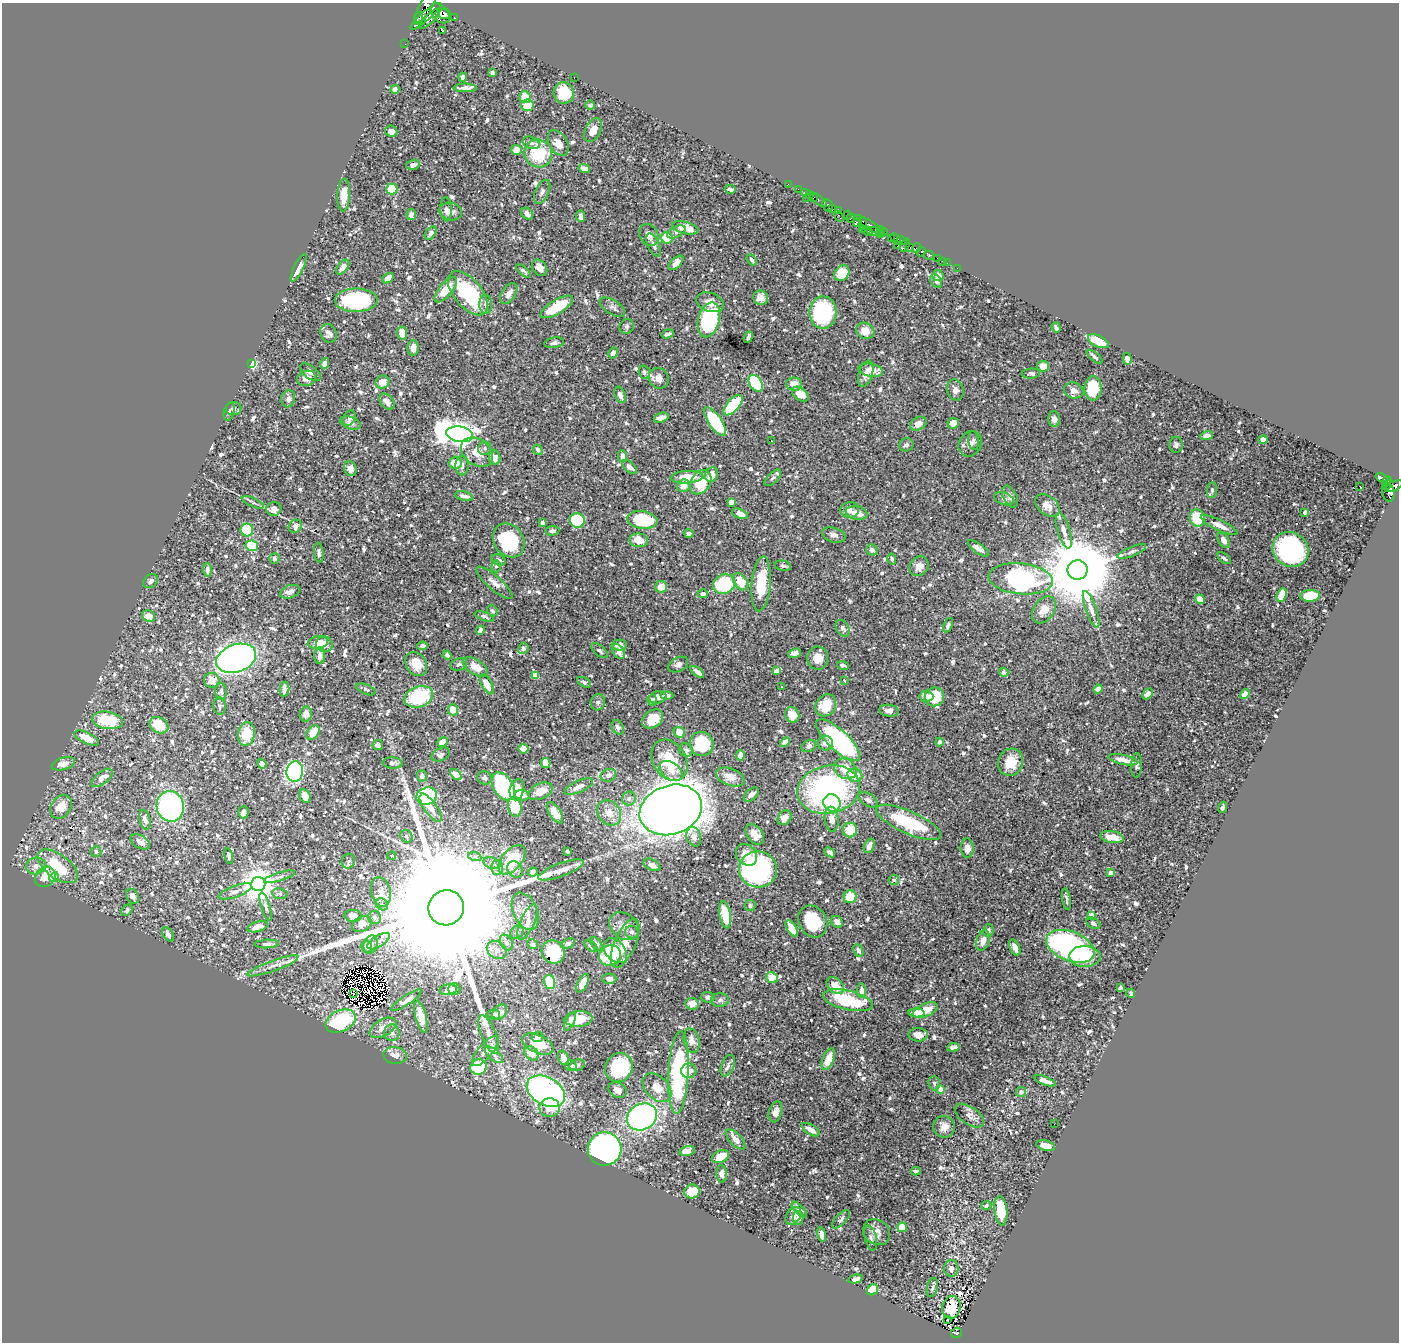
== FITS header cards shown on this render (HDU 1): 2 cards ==
NAXIS1  =                 1397
NAXIS2  =                 1340

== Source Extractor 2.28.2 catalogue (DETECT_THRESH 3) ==
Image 1397 x 1340 px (HDU 1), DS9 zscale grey, 1 PNG px = 1 image px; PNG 1401 x 1344 px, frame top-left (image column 1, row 1340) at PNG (2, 3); each listed source drawn as its Kron ellipse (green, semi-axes under 4 px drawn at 4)
Background 0.303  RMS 0.0068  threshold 0.0203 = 3 sigma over >= 5 px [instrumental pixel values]
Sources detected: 999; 11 with non-positive FLUX_AUTO (blend fragments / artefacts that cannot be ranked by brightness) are neither listed nor drawn; of the other 988, the 500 brightest by FLUX_AUTO listed and drawn (488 fainter detections omitted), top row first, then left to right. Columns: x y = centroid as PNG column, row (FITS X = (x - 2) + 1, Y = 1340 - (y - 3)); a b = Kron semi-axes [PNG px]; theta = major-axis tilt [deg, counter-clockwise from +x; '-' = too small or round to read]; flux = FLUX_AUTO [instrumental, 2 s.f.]
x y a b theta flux
425 7 19 6 62 2100
440 13 11 7 -51 4600
445 14 6 5 - 1900
425 16 20 5 41 2000
419 17 5 3 - 440
454 18 3 3 - 100
429 19 13 4 45 1400
442 31 3 2 - 1.4
405 44 2 2 - 4.9
492 73 4 3 - 1.4
463 77 4 4 - 2
574 77 2 2 - 1.5
465 88 11 3 -1 2.3
395 89 4 4 - 2.1
564 93 11 10 - 13
525 97 6 6 - 7.6
527 105 6 6 - 7.5
590 105 5 4 - 1
593 130 13 7 62 4
391 131 6 5 - 2.4
531 143 9 6 -19 1.5
558 143 14 9 -59 4.5
517 150 5 5 - 6.8
538 153 14 13 - 23
413 165 7 5 16 1.7
584 169 6 4 -15 3.9
788 184 2 2 - 5.2
392 189 6 5 - 13
730 189 5 3 - 1.2
798 189 2 2 - 5.4
542 192 13 6 64 1.8
804 192 2 2 - 6.3
344 195 16 6 87 5.8
809 195 4 2 - 20
813 197 4 2 - 21
806 198 2 2 - 51
818 200 10 4 -38 45
828 205 6 5 - 380
446 209 12 6 -86 1.7
833 209 3 3 - 290
838 210 3 3 - 240
451 211 11 8 -11 2.7
527 214 7 5 -43 2
411 215 5 4 - 1.7
848 215 4 3 - 15
581 216 5 4 - 2.4
839 216 6 2 -56 17
851 218 4 3 - 150
857 222 4 3 - 190
863 223 6 2 -89 170
870 225 17 4 -33 400
685 228 13 6 -14 9.2
862 229 2 2 - 8.3
868 231 5 3 - 140
874 231 7 3 -16 21
882 231 5 3 - 270
676 232 10 5 29 1.5
431 233 7 5 54 1.9
649 235 11 9 -59 3.8
880 235 4 3 - 230
667 238 6 5 - 14
891 238 2 2 - 69
896 239 6 3 -57 190
901 240 5 2 - 17
654 245 12 5 -65 2.2
905 245 7 4 69 30
897 246 3 2 - 17
910 248 3 2 - 25
917 248 5 3 - 22
921 252 5 3 - 640
929 255 5 3 - 89
938 259 3 2 - 12
752 260 6 3 -51 1.2
942 261 2 2 - 4
676 263 9 5 44 3.5
947 263 2 2 - 5.4
343 267 9 5 53 2.4
299 268 15 4 64 3.5
540 268 9 6 -52 3.3
957 268 2 2 - 2.7
523 271 9 3 -42 1.2
842 273 8 7 - 12
938 276 6 5 - 3
388 278 6 4 38 4.1
936 281 7 5 -57 1.1
446 290 15 6 50 11
468 293 26 14 -50 38
509 294 11 6 56 3.2
761 298 7 7 - 3.1
356 300 21 11 0 56
710 302 14 9 -20 4.8
486 304 9 6 -90 1.8
557 307 18 7 31 20
612 307 14 7 -33 1.9
823 312 16 13 -90 45
709 320 18 10 75 48
627 326 8 7 - 1.2
1056 328 5 4 - 1.2
865 331 9 8 - 6.1
328 333 10 8 -62 2
402 333 6 5 - 5.2
668 334 6 3 17 1.4
748 337 6 3 67 1.4
1098 341 11 5 -25 8.7
554 343 10 5 9 1.4
413 348 8 5 89 3.4
613 353 5 4 - 2.4
1094 357 10 3 -39 1.1
1127 359 6 4 -81 1.6
325 363 5 4 - 2.4
252 364 4 4 - 35
1043 366 6 5 - 3.3
871 370 12 6 -11 4.8
310 372 12 6 -37 1.9
644 372 7 5 -72 1.1
866 374 13 7 73 3.4
1031 374 9 5 4 1.4
306 378 9 7 17 2.8
659 378 11 9 -58 3.7
383 382 7 6 - 4.7
756 383 9 6 -57 27
794 384 8 6 -6 5.2
1093 388 12 8 90 17
955 390 10 8 -75 2.6
1074 390 10 8 -16 3.1
800 394 9 6 -37 6.4
620 395 9 5 -67 2.5
288 399 8 7 - 1.9
387 402 9 6 -48 3.2
733 405 12 6 49 32
233 408 8 6 5 1.4
229 411 9 5 75 1.1
349 418 8 6 62 1.5
661 418 7 4 19 3.4
1054 419 7 6 - 2.1
715 421 17 6 -55 30
350 423 11 6 -20 2.5
953 423 6 5 - 4.3
918 424 9 6 28 4.1
460 434 13 7 -10 590
1207 436 6 4 17 2.1
974 440 9 5 -83 1.2
1263 440 5 4 - 2.6
771 441 3 2 - 1.1
970 444 13 11 60 2.7
906 445 7 6 - 1.6
1176 445 8 7 - 1.5
485 448 7 6 - 1.1
538 450 5 4 - 1.5
477 452 17 13 -36 7.3
622 456 6 4 -87 2.9
495 457 8 5 -84 4.2
455 463 6 6 - 6.8
462 465 10 6 88 1.5
630 467 9 5 -40 2.8
350 469 7 6 - 3.5
712 475 7 6 - 4.9
687 477 16 6 4 10
773 478 10 5 44 1.2
1382 478 7 3 -23 97
1387 480 4 4 - 120
701 482 13 9 58 17
1387 485 5 2 - 61
684 486 7 6 - 4
1360 486 3 2 - 170
1394 486 9 4 25 640
1212 490 8 5 82 1.1
1389 493 9 6 -81 270
464 496 9 4 -14 1.8
1010 497 12 7 -64 2
1004 499 10 6 -19 1.6
253 502 12 4 -24 1.1
731 502 4 4 - 6.2
1047 506 14 9 -38 4.9
274 509 7 7 - 3.2
850 510 9 8 - 2.4
1305 512 4 3 - 1.1
857 513 11 6 -12 5.8
740 514 8 4 -22 3.1
1197 518 9 7 -74 19
577 520 7 7 - 29
642 520 15 8 -7 23
543 523 4 4 - 1.8
1219 525 20 5 -25 4.7
295 526 7 6 - 3.1
247 530 6 6 - 16
552 531 7 5 7 1.5
1064 531 18 6 -73 3.1
689 534 4 4 - 1.6
834 535 12 7 -18 2.2
509 540 18 14 -56 36
639 540 9 7 -6 6.1
1224 540 8 5 -59 3.1
252 546 6 5 - 19
978 548 12 5 -35 2.3
1291 549 18 17 - 83
872 550 6 5 - 2.1
1132 551 15 4 23 1.7
319 553 10 5 -85 1.4
274 558 5 5 - 1.2
1224 558 8 4 -40 1.1
892 559 5 4 - 1
499 560 7 5 -24 1.6
496 566 6 5 - 1
783 566 8 5 -12 1.2
919 566 10 9 - 3.6
207 570 7 4 -86 1.6
1078 570 10 9 - 7200
1021 579 32 15 -5 110
150 581 8 6 40 1.6
741 582 9 6 -58 9.2
494 583 23 7 -41 3.3
724 584 11 9 21 27
761 584 27 9 85 17
661 587 6 5 - 5.6
290 592 10 6 20 2.7
703 594 5 4 - 1.7
1282 595 7 4 69 9.6
1310 596 10 6 1 19
1200 599 5 4 - 6.4
1091 609 19 5 -70 3.6
1044 610 15 10 56 6.5
492 611 6 5 - 1.1
148 616 7 5 -24 5.1
484 616 10 4 -19 1.2
948 625 7 4 68 1.2
843 628 9 6 -55 1.5
480 630 4 4 - 2.1
318 642 10 6 10 5.9
324 644 8 8 - 3.2
619 645 7 5 1 2.7
423 646 5 4 - 1.8
523 648 6 5 - 1.2
600 651 10 5 -39 1.2
619 652 8 5 -59 2.1
795 653 6 4 17 1.8
447 655 4 3 - 1.2
320 656 8 5 88 2.6
236 658 21 13 20 250
818 658 11 10 - 5.4
416 664 12 10 -56 7.6
459 664 9 6 20 1.2
678 665 11 7 28 2
843 665 6 3 -19 1.2
475 667 14 7 -31 6.7
776 671 4 4 - 7.3
697 672 8 3 -37 2.3
1004 672 5 4 - 1.2
535 676 4 4 - 7.1
212 680 8 7 - 5.8
844 680 3 3 - 1.4
584 682 7 4 -29 1.1
487 684 11 5 -61 5.8
782 687 4 3 - 1.4
284 689 7 5 84 2.9
366 689 10 5 -21 1.1
1098 689 4 4 - 3.6
221 692 8 5 -90 1.3
1147 694 6 4 46 1.9
1245 694 5 4 - 3.7
667 695 6 4 -1 1.6
926 696 7 5 -4 2.2
419 697 14 10 21 31
658 697 9 6 13 3.5
934 697 9 9 - 19
652 700 6 4 84 1.1
598 702 8 7 - 1.3
826 705 12 9 54 11
220 706 8 6 -84 1.1
453 710 6 5 - 5.3
889 711 10 6 -8 2.9
306 714 7 6 - 3.4
792 715 8 7 - 6.1
653 719 11 8 36 9.6
108 720 15 8 -9 23
159 725 10 7 -30 12
618 727 8 5 -59 1.8
313 732 8 5 53 6.9
679 732 6 5 - 6.5
246 734 12 8 79 11
87 738 13 5 -25 8.1
838 740 28 10 -43 89
443 742 5 4 - 2.9
785 742 5 4 - 3
939 742 4 4 - 1.3
825 743 7 7 - 2.5
702 744 12 11 - 25
378 745 5 5 - 1.3
809 746 8 5 26 1.7
523 749 5 5 - 3
686 750 7 6 - 1.7
441 755 10 6 24 1.6
740 755 5 4 - 3.8
670 760 22 16 -59 22
1123 760 15 5 -13 5
1011 762 14 12 67 9.1
392 763 10 5 -3 1.8
546 763 5 4 - 6.6
63 764 12 6 16 3.9
262 764 5 4 - 2.2
1137 765 12 5 86 1.4
845 769 12 9 -32 11
295 771 10 8 81 92
671 771 13 8 -35 4.1
456 774 6 4 -43 7
608 775 8 6 20 2.1
855 775 8 6 -9 8.8
422 776 5 5 - 1.2
730 777 15 8 -21 5.5
102 778 12 6 38 3.7
484 778 7 7 - 1.5
503 786 15 10 -58 46
579 787 15 5 25 3
829 789 32 24 12 110
517 790 11 7 76 7.5
541 791 13 7 25 5.5
522 795 7 5 -5 3.1
751 795 9 5 41 2
305 796 7 5 -63 4.3
427 796 10 8 18 56
629 798 7 6 - 1.4
868 800 10 6 -31 2.3
832 803 9 8 - 12
170 806 15 13 -77 90
61 807 12 9 56 6.1
515 807 10 6 -81 13
1222 807 6 3 69 1
431 808 16 6 -54 4.3
671 810 32 24 19 870
243 812 6 5 - 2.3
555 813 12 5 -57 5.8
609 813 13 11 -52 4.8
784 818 8 6 49 4
832 819 12 7 -83 4.3
145 820 10 5 -74 2.6
909 822 35 11 -24 35
850 830 7 7 - 10
755 834 11 7 -52 3.9
406 836 6 6 - 1.2
694 837 10 7 -73 1.9
1112 837 12 6 -10 5.9
140 842 10 6 -30 2.1
869 846 7 5 70 2.7
967 848 9 6 -87 3.4
96 851 5 5 - 1.2
567 852 4 3 - 1.2
830 852 6 3 -41 1.4
746 855 12 9 -46 6.7
229 856 8 4 -80 1.4
392 856 4 3 - 1.5
475 857 7 4 -18 1.1
512 860 17 10 50 27
348 861 7 6 - 1
492 863 9 5 -21 1.6
652 865 9 5 -27 2.2
36 866 10 8 13 2.7
58 866 23 12 -37 21
497 868 7 6 - 1.8
515 869 9 7 -56 1.8
758 869 19 18 - 110
561 870 24 6 20 4.3
533 872 5 4 - 1.2
1111 872 4 4 - 4.5
45 877 11 9 45 8.1
280 877 16 4 17 1.4
54 878 5 4 - 11
894 880 5 5 - 2.1
258 884 7 7 - 1100
235 891 18 5 20 2.5
381 892 15 10 -77 4.9
280 894 8 5 -10 1.1
133 896 8 6 -57 1.9
850 897 6 6 - 10
1066 899 11 3 -81 1.1
382 904 7 5 -44 1.2
750 906 5 5 - 1.1
266 907 14 4 -73 1.6
446 908 18 17 - 50000
127 910 6 5 - 1.1
525 911 19 12 -65 5.9
725 915 14 5 -80 17
1091 915 4 3 - 5.9
353 916 8 6 -3 3.3
374 917 6 6 - 1.3
813 921 17 13 -59 18
527 922 19 7 66 4
837 922 6 5 - 3.2
1093 923 7 5 -32 1.3
362 924 10 7 28 3.2
624 926 16 12 -39 3.8
257 927 11 5 16 3.9
792 928 9 4 -59 7
988 930 6 5 - 1.1
517 932 7 6 - 1.3
632 932 7 6 - 1.7
168 934 7 5 -58 2
983 940 11 6 73 3.6
379 941 12 5 32 2.3
506 942 8 6 -59 2
568 943 7 4 27 1.7
625 943 26 10 67 7.2
267 944 12 4 2 1.6
533 944 5 4 - 1.3
597 944 7 4 -52 1
371 945 9 7 70 2.6
591 946 8 4 -39 1.1
1070 946 25 15 -21 110
367 947 6 5 - 1.5
1015 948 8 5 -66 2.5
497 950 11 8 -34 3.4
858 950 6 5 - 1.7
615 951 14 9 -49 12
553 952 12 11 - 19
610 955 11 10 - 21
1085 956 15 10 -1 13
273 966 27 5 20 4.2
772 978 6 5 - 7.5
609 979 7 5 0 1.9
550 982 7 5 -74 15
583 983 10 5 63 5
835 985 10 7 -45 4.8
1120 988 4 3 - 2.4
454 989 6 6 - 1.4
448 990 9 5 9 2.7
862 991 7 4 -88 1.8
1131 993 4 3 - 1.2
353 994 3 2 - 1.2
708 997 7 5 -3 2.2
406 1000 18 4 33 2.7
720 1000 9 6 -1 1.6
848 1000 25 9 -13 27
692 1004 7 6 - 4.7
925 1010 13 6 23 9.3
500 1012 8 6 47 3
916 1013 8 4 -3 7.2
494 1015 6 5 - 1.1
421 1017 16 5 -77 6.9
578 1019 14 7 4 11
341 1021 16 10 25 23
570 1022 10 4 63 1.9
383 1028 15 8 30 4.3
392 1033 8 7 - 2.2
489 1035 21 7 -68 4
918 1035 10 6 0 3.2
538 1037 6 5 - 1.6
691 1040 12 8 -75 2.9
538 1044 16 9 -24 12
953 1047 6 4 7 2.3
485 1051 19 7 50 3.2
531 1053 8 6 -43 5.1
395 1055 11 8 -6 3.7
494 1055 11 5 -40 1.7
563 1058 7 5 -68 3.9
828 1059 11 5 69 7.9
577 1065 8 5 18 1.1
571 1066 6 5 - 1.9
728 1066 11 6 68 2
478 1067 8 7 - 20
619 1067 15 13 57 36
689 1071 7 7 - 3.7
678 1073 41 10 87 62
1045 1081 11 4 -21 2.5
934 1083 7 5 -76 1.2
657 1088 17 11 -45 5.3
941 1089 4 4 - 5.6
618 1090 9 7 -26 3
546 1091 20 14 -30 150
1021 1092 5 5 - 1.5
550 1108 10 9 - 6.4
776 1112 11 6 72 3.2
969 1116 17 8 -34 3.2
642 1117 16 13 29 140
1054 1124 2 2 - 1.6
944 1127 11 10 - 3.8
811 1130 10 5 -33 4.4
735 1139 13 6 -45 3.1
1046 1145 9 5 -16 4.6
605 1149 17 16 - 190
687 1151 8 5 13 4.3
720 1157 9 6 27 7.7
916 1171 4 3 - 1.2
722 1174 8 5 -86 2.1
692 1191 8 7 - 10
986 1205 5 4 - 1
799 1209 10 4 -44 1.9
1001 1211 15 6 -83 15
793 1216 10 7 56 1.7
798 1218 7 5 -86 2.1
841 1219 12 5 46 1.5
902 1227 5 5 - 9.6
876 1232 14 12 -37 3.6
822 1235 7 4 -80 2.4
871 1238 13 5 -77 1.8
951 1268 8 7 - 2.6
855 1279 7 4 13 1.8
932 1287 10 5 77 1.6
872 1290 6 5 - 10
951 1307 11 9 76 7.2
947 1320 3 3 - 1.7
956 1333 5 5 - 43
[488 fainter detections neither listed nor drawn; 11 non-positive-flux detections neither listed nor drawn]